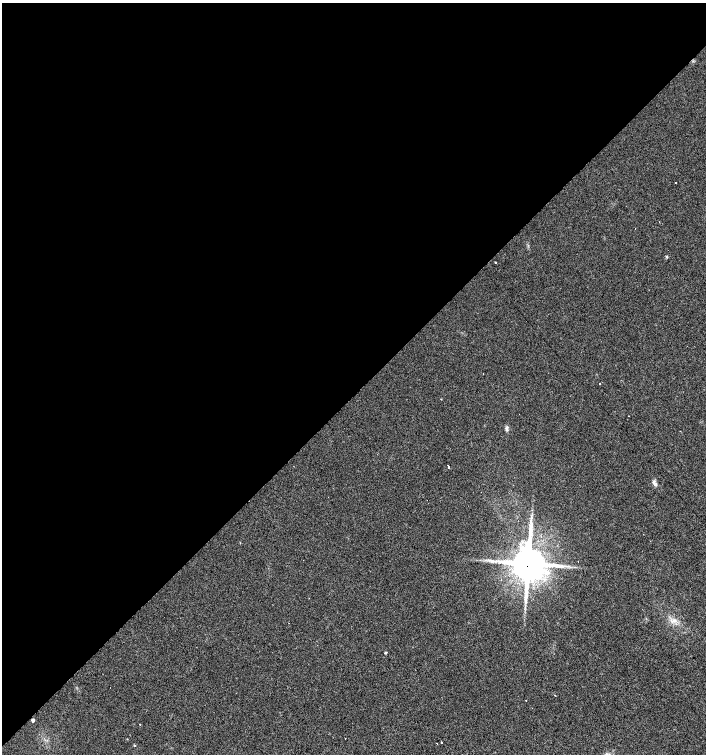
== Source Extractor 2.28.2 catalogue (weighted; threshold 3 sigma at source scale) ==
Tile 2 of 4 x 4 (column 2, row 1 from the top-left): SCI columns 1621-3028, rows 4514-6017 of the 5995 x 6021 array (HDU 1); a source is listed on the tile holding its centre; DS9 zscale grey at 2 x 2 block average (1 PNG px = mean of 2 x 2 image px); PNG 708 x 756 px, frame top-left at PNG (2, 3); no overlay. Shown black and unused: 52% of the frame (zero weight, under 2 of 3 exposures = <1% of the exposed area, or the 3 px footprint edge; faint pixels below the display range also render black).
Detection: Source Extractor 2.28.2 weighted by HDU 2 'WHT'; one run over the whole footprint, this tile lists its part. Background 0.0249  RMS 0.0061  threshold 0.0274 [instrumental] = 3 sigma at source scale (4.5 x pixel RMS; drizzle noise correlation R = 1.50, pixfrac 1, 0.0396/0.0396 arcsec/px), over >= 5 px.
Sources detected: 23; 3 cosmic-ray / hot-pixel residue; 1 long thin detection or spike segment (spike, bleed or trail) — not listed; the other 19 listed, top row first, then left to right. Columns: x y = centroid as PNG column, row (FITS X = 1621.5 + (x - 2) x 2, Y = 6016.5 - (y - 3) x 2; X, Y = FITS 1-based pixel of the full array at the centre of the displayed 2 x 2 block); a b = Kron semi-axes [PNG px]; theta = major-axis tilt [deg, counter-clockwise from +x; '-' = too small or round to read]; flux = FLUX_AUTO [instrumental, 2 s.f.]
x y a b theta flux
676 183 2 2 - 13
635 228 2 2 - 0.51
666 257 3 3 - 1.6
495 262 2 2 - 3.2
599 384 2 2 - 2.7
507 428 7 4 -88 3.2
448 467 2 2 - 4.4
655 484 6 5 - 4.3
528 563 9 8 - 4900
501 579 2 2 - 1.5
673 620 5 3 - 3.1
385 653 2 2 - 1.7
554 695 3 2 - 0.73
33 720 3 2 - 4.8
140 724 2 2 - 3.5
345 738 2 2 - 6.7
441 742 2 2 - 2
437 743 2 2 - 1.6
134 745 2 2 - 5.4
Overlapping masked pixels (flux is a lower limit): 2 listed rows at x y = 528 563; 33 720
Diffuse or blended objects may show on this block-average render without a row.